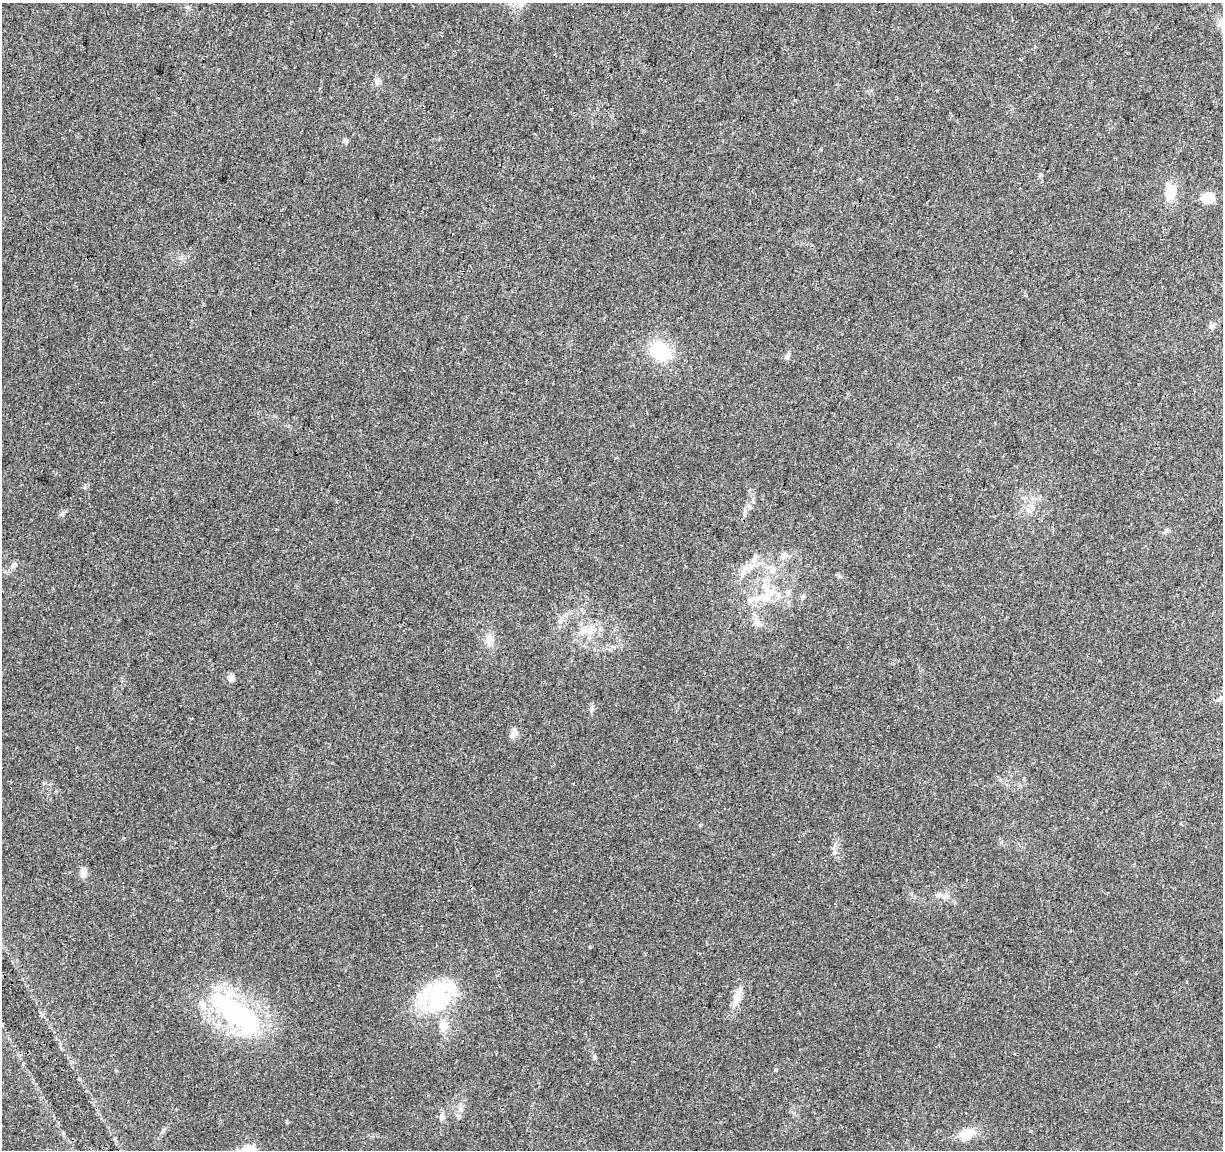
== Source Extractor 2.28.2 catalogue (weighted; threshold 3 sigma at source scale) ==
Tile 10 of 4 x 4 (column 2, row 3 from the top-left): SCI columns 1223-2443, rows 1373-2520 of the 4895 x 5100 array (HDU 1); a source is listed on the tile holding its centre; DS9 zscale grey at full resolution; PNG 1225 x 1152 px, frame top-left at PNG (2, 3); no overlay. Shown black and unused: <1% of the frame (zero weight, under 3 of 4 exposures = <1% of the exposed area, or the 3 px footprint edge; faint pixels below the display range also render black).
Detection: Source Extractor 2.28.2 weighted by HDU 2 'WHT'; one run over the whole footprint, this tile lists its part. Background 0.0215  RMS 0.004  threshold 0.0182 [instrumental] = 3 sigma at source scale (4.5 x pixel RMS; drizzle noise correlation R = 1.50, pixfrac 1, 0.0396/0.0396 arcsec/px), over >= 5 px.
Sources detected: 37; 1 inside a brighter object's white glare — not listed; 3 inside a brighter listed object's ellipse — not listed separately; the other 33 listed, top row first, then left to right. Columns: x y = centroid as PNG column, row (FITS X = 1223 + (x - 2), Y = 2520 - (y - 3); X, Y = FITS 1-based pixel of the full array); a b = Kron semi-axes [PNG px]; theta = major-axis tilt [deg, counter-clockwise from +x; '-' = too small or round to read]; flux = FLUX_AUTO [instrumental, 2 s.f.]
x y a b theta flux
377 81 10 8 -90 1.8
345 141 6 6 - 1
1171 192 17 11 81 7.7
1208 198 15 11 27 5.4
1212 326 9 7 40 1.3
661 351 24 21 -36 18
787 356 9 6 53 1.2
1032 506 8 5 -46 1.1
744 512 12 5 73 1.5
62 514 6 5 - 0.73
784 556 11 7 41 1.9
14 565 9 6 42 1.4
746 567 11 9 66 3
772 570 9 8 - 2.2
766 588 20 9 -46 6.4
803 597 6 5 - 0.81
561 620 11 5 33 1.6
757 622 17 7 -62 2.7
590 630 10 8 23 2.7
489 640 10 8 83 4
231 678 8 8 - 2.1
1220 699 13 4 24 1.2
514 734 14 8 50 2.1
700 825 4 4 - 0.36
83 873 12 8 -83 2.4
939 895 8 6 46 1.2
438 995 50 33 46 36
737 996 25 9 77 4.7
237 1013 71 26 -36 69
775 1070 4 4 - 0.47
460 1109 11 3 -79 0.99
442 1117 8 7 - 1.5
966 1134 21 13 20 6.6
Isophote crosses this tile's border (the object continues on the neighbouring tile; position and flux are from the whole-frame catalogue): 1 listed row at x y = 1220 699
Unlisted compact peaks at least as high as the median listed source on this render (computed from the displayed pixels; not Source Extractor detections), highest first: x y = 591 709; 595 1057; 163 1130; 85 487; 590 947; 834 852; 839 575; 1041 175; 287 1122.